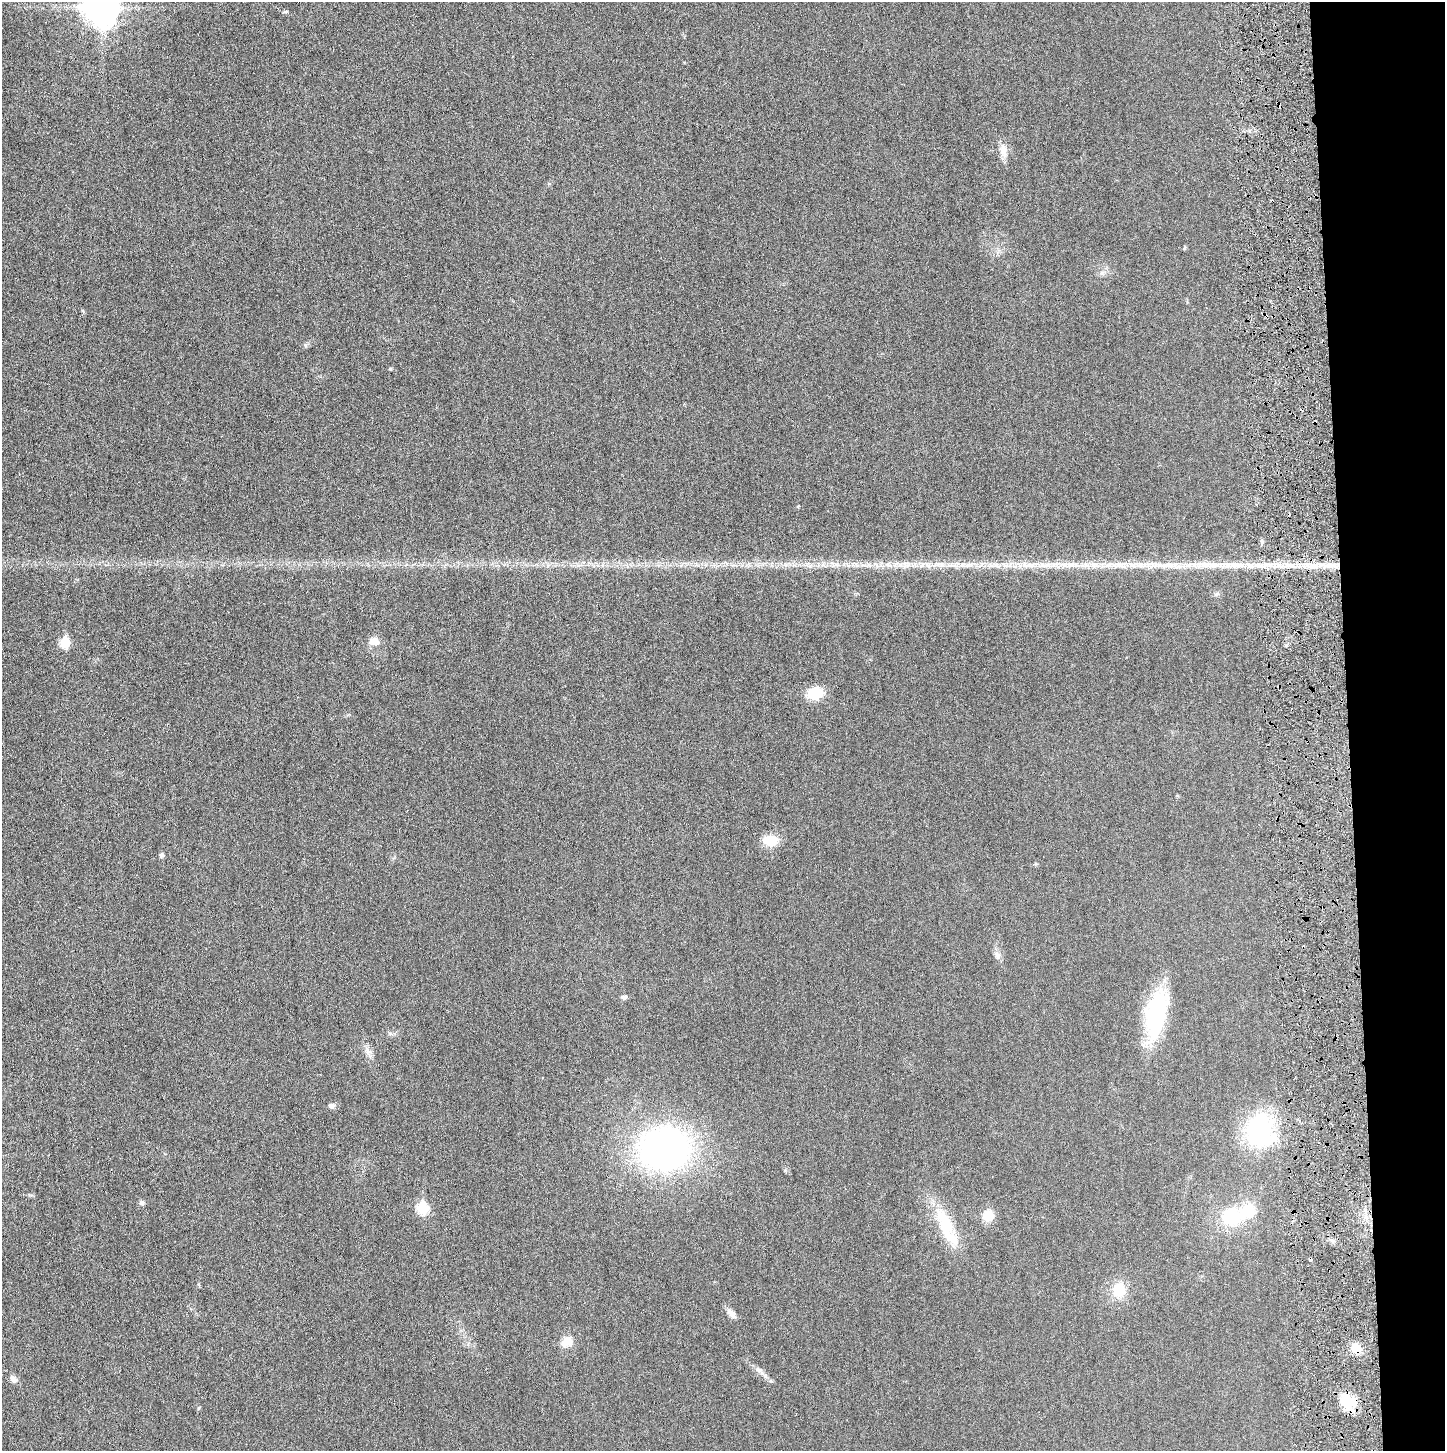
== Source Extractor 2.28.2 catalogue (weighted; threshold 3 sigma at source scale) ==
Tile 6 of 3 x 3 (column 3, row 2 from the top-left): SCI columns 2898-4340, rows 1482-2930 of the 4341 x 4384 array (HDU 1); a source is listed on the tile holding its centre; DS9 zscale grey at full resolution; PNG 1447 x 1453 px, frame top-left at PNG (2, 2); no overlay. Shown black and unused: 7% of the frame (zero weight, under 3 of 6 exposures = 1% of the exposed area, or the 3 px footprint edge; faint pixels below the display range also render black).
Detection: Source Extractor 2.28.2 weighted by HDU 2 'WHT'; one run over the whole footprint, this tile lists its part. Background 0.0196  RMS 0.0039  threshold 0.0159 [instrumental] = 3 sigma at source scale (4.09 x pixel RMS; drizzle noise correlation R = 1.36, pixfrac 0.8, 0.05/0.05 arcsec/px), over >= 5 px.
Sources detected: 49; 1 inside a brighter object's white glare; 2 cosmic-ray / hot-pixel residue — not listed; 5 inside a brighter listed object's ellipse — not listed separately; the other 41 listed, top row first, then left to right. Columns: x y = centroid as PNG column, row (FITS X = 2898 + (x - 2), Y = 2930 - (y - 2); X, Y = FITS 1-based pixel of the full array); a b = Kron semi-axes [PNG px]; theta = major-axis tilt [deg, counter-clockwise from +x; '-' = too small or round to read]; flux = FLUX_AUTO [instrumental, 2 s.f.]
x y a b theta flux
101 7 13 11 -87 600
286 12 7 3 8 0.41
1003 150 20 9 -81 3.2
1102 273 5 5 - 0.76
305 345 6 4 -71 0.46
390 369 5 3 - 0.36
1315 422 3 2 - 0.58
798 506 3 3 - 0.27
1262 541 5 5 - 0.61
888 565 7 4 -18 0.84
950 565 13 4 9 1.7
997 565 9 6 -40 1.3
1028 565 29 7 -4 5.7
1114 565 50 9 -1 11
1167 565 31 8 3 6.8
1232 565 59 9 2 14
1329 565 18 6 6 4.2
374 641 13 10 -16 2.7
65 642 6 5 - 15
815 693 15 11 11 11
770 840 19 12 -2 6.2
161 855 5 5 - 1
997 955 12 8 -62 1.7
624 997 8 5 4 0.89
1156 1014 51 21 77 35
367 1051 11 7 -59 1.9
332 1106 8 6 2 1.2
1259 1130 25 23 -79 48
665 1149 37 32 6 150
141 1203 7 6 - 0.82
423 1208 7 6 - 23
988 1216 14 12 67 4.7
1232 1217 23 20 -6 16
946 1226 59 16 -65 15
1119 1290 17 15 -88 7.6
731 1313 15 7 -46 2.1
567 1342 14 11 21 4.3
1356 1348 12 10 -33 4.6
759 1370 16 4 -42 1.7
13 1379 11 7 -56 1.7
1350 1401 26 12 -46 7.8
Overlapping masked pixels (flux is a lower limit): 2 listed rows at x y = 1315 422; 1356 1348
Isophote crosses this tile's border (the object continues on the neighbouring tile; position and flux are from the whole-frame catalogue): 1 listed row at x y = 101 7
Unlisted compact peaks at least as high as the median listed source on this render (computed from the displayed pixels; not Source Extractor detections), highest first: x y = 785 1170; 1184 248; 199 1408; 390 1033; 198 1284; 549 184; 29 1195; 1036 864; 1286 645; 900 565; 684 62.